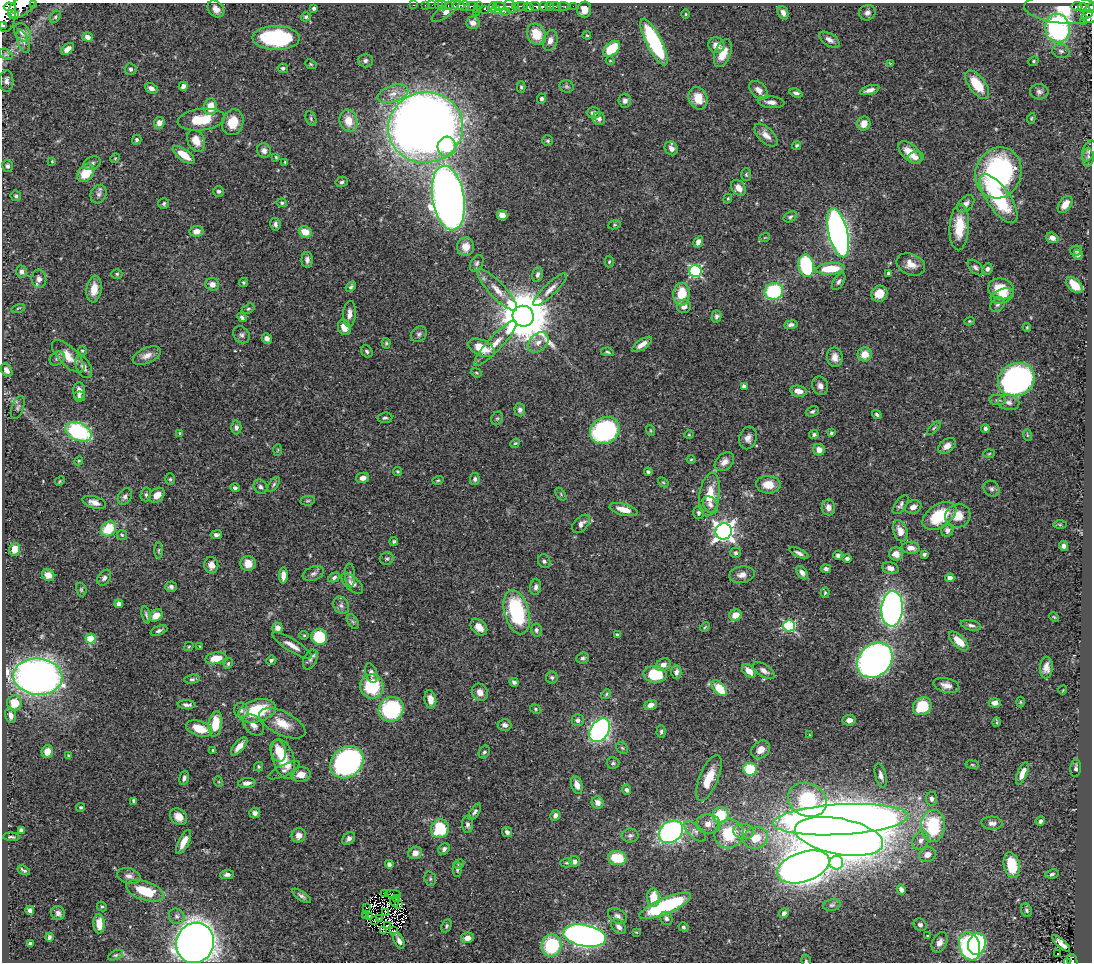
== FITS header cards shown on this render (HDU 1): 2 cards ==
NAXIS1  =                 1090
NAXIS2  =                  960

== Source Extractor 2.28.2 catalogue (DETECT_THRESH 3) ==
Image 1090 x 960 px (HDU 1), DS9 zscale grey, 1 PNG px = 1 image px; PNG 1094 x 964 px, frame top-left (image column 1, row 960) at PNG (2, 3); each listed source drawn as its Kron ellipse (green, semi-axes under 4 px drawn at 4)
Background 0.541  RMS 0.019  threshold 0.0581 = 3 sigma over >= 5 px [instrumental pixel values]
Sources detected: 509; of the 509, the 500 brightest by FLUX_AUTO listed and drawn (9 fainter detections omitted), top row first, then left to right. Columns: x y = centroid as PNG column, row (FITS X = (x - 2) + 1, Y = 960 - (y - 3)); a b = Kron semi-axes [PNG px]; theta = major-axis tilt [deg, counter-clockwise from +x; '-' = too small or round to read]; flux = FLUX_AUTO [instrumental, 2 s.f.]
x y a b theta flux
34 4 3 2 - 85
414 5 3 2 - 12
425 5 2 2 - 6.2
432 5 2 2 - 7.5
438 5 2 2 - 9.3
22 6 16 8 35 1200
442 6 5 2 - 14
448 6 3 3 - 17
458 6 6 3 -4 190
463 6 6 4 9 470
472 6 6 4 8 230
478 6 2 2 - 26
499 6 6 4 -3 500
510 6 7 5 -46 210
516 6 3 3 - 63
521 6 7 3 -5 74
535 6 5 3 - 150
543 6 4 3 - 170
550 6 4 3 - 180
555 6 5 3 - 190
563 6 6 3 -10 38
573 6 2 2 - 4.6
1077 6 5 3 - 77
9 7 6 4 -4 500
493 7 5 4 - 150
529 7 5 4 - 440
1083 7 4 3 - 47
314 8 4 3 - 3.1
1090 8 5 4 - 160
216 9 9 7 -47 7.9
478 9 3 2 - 7.7
485 9 4 3 - 54
1064 9 40 14 -5 46
496 10 4 3 - 47
584 10 8 7 - 12
5 11 21 11 -89 3000
445 11 16 5 35 48
476 12 2 2 - 5.5
505 12 3 3 - 39
1088 12 5 4 - 190
783 13 7 5 -70 5.7
867 13 8 7 - 5.5
686 14 4 3 - 1.2
14 15 5 3 - 160
55 17 7 4 50 2.1
306 17 5 4 - 2.6
1089 17 7 6 - 170
1083 22 2 2 - 8
473 23 7 6 - 7.2
2 25 3 2 - 840
1057 28 14 12 -80 240
22 32 10 7 -51 7.1
536 34 11 9 -59 32
587 35 4 3 - 1.5
88 37 5 4 - 6.8
276 38 23 12 -1 140
829 40 11 6 -32 6.2
23 41 12 5 -70 5.2
550 41 10 7 72 9.4
654 42 26 8 -63 140
716 45 8 7 - 9.4
67 49 7 4 38 7.8
612 49 10 6 41 51
1061 51 8 7 - 4.3
723 53 14 8 69 18
6 54 7 5 -29 2.9
365 60 7 7 - 3.8
610 61 4 3 - 1.1
1033 61 5 4 - 1.7
311 64 6 4 -23 1.7
890 64 4 3 - 1.1
283 68 5 4 - 3.2
131 69 6 6 - 3.5
7 81 11 7 -90 6.4
977 85 17 8 -52 38
183 86 5 4 - 4.6
567 86 7 6 - 2.6
521 87 5 4 - 2
151 88 6 5 - 6.6
759 90 11 7 -45 9.6
869 90 10 4 16 6.3
1039 92 9 7 -3 4.8
796 93 7 4 -18 4.1
393 94 16 8 19 13
698 98 11 9 -67 23
542 99 5 4 - 3.2
625 101 7 6 - 5.1
771 102 13 6 -5 7.2
210 107 8 6 85 23
594 113 7 5 0 5
311 118 8 5 -65 2.4
1031 118 5 4 - 1.5
599 119 6 6 - 6.1
201 120 24 11 6 42
348 121 11 8 -74 20
233 122 13 10 71 24
159 123 6 5 - 7.8
864 124 7 6 - 16
426 127 37 35 10 1700
766 135 14 7 -45 10
137 140 5 4 - 2.4
196 141 11 8 -63 18
548 141 5 5 - 2.1
797 145 5 4 - 2
447 147 10 9 - 47
671 148 7 6 - 7.5
264 150 7 7 - 5.6
1089 151 11 6 69 4.3
910 152 14 8 -44 22
184 155 13 5 -35 23
276 157 3 2 - 1.4
916 157 8 6 9 5.9
1088 157 9 5 89 3.4
115 158 4 4 - 1.3
52 161 4 4 - 1.2
285 162 4 3 - 1.1
92 163 9 6 21 3.9
7 166 6 5 - 4
86 173 10 7 49 37
998 173 26 22 68 260
746 175 6 5 - 2
342 182 6 5 - 2.7
738 188 9 6 -49 12
218 191 5 5 - 2.9
99 194 9 7 64 5.1
16 196 5 5 - 2.6
448 198 32 16 -81 1400
728 199 5 4 - 1.5
999 199 28 11 -55 100
164 203 5 5 - 2.4
282 203 5 4 - 2
966 204 10 6 43 7.3
1065 204 10 6 54 12
502 215 5 5 - 10
790 217 7 5 29 2.8
275 224 6 5 - 3.6
615 225 6 4 19 1.6
959 227 23 10 87 35
196 231 7 5 9 9.2
305 232 7 5 -25 19
838 233 25 9 -76 720
765 237 5 3 - 1.1
1052 238 6 5 - 5.9
698 242 6 4 60 5.9
466 247 9 8 - 12
1076 251 6 5 - 2.7
1078 255 5 5 - 3.9
307 260 8 5 88 4.8
609 262 6 4 88 1.8
477 263 9 6 58 3.2
911 264 15 10 -23 14
806 266 11 7 -80 130
975 267 9 5 -45 3.7
830 269 14 6 5 41
987 269 5 5 - 4.2
696 271 6 6 - 170
21 272 6 5 - 4.8
889 273 4 3 - 5.1
117 274 5 4 - 2.2
537 274 8 5 75 3.9
39 279 9 7 -83 6.4
839 281 9 5 57 3.9
244 282 4 4 - 2
212 284 7 6 - 8.4
1075 285 10 6 -42 24
351 287 5 4 - 2.6
94 289 13 7 83 16
550 289 22 6 44 10
1001 289 13 10 -14 29
497 290 27 8 -46 18
774 291 9 8 - 110
681 294 11 8 85 36
879 294 8 8 - 19
1002 296 12 7 20 14
998 305 8 6 44 3.2
684 306 7 6 - 6.9
18 308 7 3 13 1.2
248 309 7 4 29 2.1
349 314 13 6 86 7.9
523 316 11 10 - 8700
716 316 6 5 - 3.2
242 317 5 4 - 3.3
969 321 5 4 - 1.5
791 325 7 4 8 3.7
344 327 8 6 -73 15
1027 327 4 4 - 1.3
419 334 9 7 42 3.9
241 335 9 7 -50 4.2
267 338 5 5 - 5
538 342 12 8 43 9.4
386 343 5 4 - 1.9
495 343 30 7 47 18
642 344 11 5 35 10
481 348 14 8 -25 27
82 351 5 4 - 1.6
367 351 7 5 -53 2.5
607 352 6 4 -10 1.9
865 354 7 7 - 17
68 356 21 9 -45 19
147 356 15 7 23 10
835 357 10 8 -80 9.1
57 358 8 6 41 4.2
84 367 12 7 -64 7.6
7 370 7 5 -58 6
476 373 6 4 -21 1.7
1016 380 19 16 23 510
744 386 4 4 - 7.2
820 386 9 8 - 7.3
79 391 9 6 -88 9.8
798 391 8 5 -12 11
79 396 6 5 - 3.2
998 400 8 5 -1 3.1
1009 402 10 7 -10 6.4
18 408 12 6 70 3.9
520 410 6 5 - 3.8
812 411 7 5 22 2.9
877 414 5 3 - 2.6
385 418 7 5 7 2.8
497 418 7 5 67 2.2
236 427 7 5 88 4
934 428 8 4 45 2
985 429 4 3 - 3.5
605 430 15 13 31 220
650 430 5 3 - 1.4
78 432 14 9 -23 140
180 433 4 4 - 1.6
831 433 4 3 - 2.1
814 434 4 4 - 2.5
689 435 5 3 - 1.2
1027 435 6 3 -71 1.5
748 438 11 8 75 8.4
515 443 5 4 - 1.6
947 446 10 6 36 8.2
278 450 6 3 87 1.4
819 450 6 5 - 8.8
989 454 5 3 - 1.4
691 460 4 3 - 1.2
79 461 4 4 - 1.3
724 462 11 8 42 8.5
397 471 5 4 - 1.8
648 472 4 4 - 3.1
363 478 7 5 13 6.9
170 479 6 5 - 2
475 479 6 5 - 3.1
438 480 5 4 - 1.7
60 481 5 4 - 1.4
663 482 6 4 -42 1.8
274 484 8 4 54 2.6
768 485 12 9 -3 19
260 487 8 6 -51 3.7
235 488 5 4 - 3.4
992 489 8 7 - 4.1
146 494 7 5 76 2.6
561 494 7 4 -55 1.9
157 495 9 6 43 12
710 495 22 10 82 33
125 496 9 6 61 4.8
307 501 7 4 6 2.5
94 502 12 6 -16 7.8
710 505 9 6 -54 6.3
901 505 11 5 53 4.1
828 507 8 6 -82 8.2
913 507 8 6 23 8.3
624 510 14 6 -14 17
698 513 6 5 - 3.1
939 516 19 11 32 52
958 516 13 11 24 17
581 524 11 6 47 7.2
1060 525 6 4 0 1.9
108 529 8 7 - 40
947 530 6 6 - 5.3
724 531 8 8 - 730
900 531 11 7 -73 13
122 535 5 5 - 2.1
216 535 6 4 9 3.9
394 541 4 3 - 2.2
1064 546 5 4 - 4.2
911 548 9 6 -7 8.4
15 549 6 5 - 18
159 550 8 3 89 1.8
736 553 5 5 - 2.4
799 553 10 4 -25 4.3
896 554 7 6 - 12
924 554 4 3 - 2.2
838 555 5 4 - 4.1
387 559 7 6 - 2.7
847 559 5 4 - 4.4
544 561 7 6 - 3.2
248 563 7 7 - 15
211 565 8 7 - 9.1
890 568 8 6 -15 7.2
826 569 5 4 - 3.5
802 573 7 5 -51 5.2
313 574 11 7 21 4.9
48 575 6 5 - 13
283 575 8 4 88 9.2
350 575 12 5 -87 3.8
742 575 13 8 9 9.2
334 577 6 4 29 3
104 578 9 6 55 4.4
950 578 4 4 - 13
352 583 13 6 -42 6.9
171 587 6 5 - 3.6
536 587 8 5 85 4.7
81 589 7 5 -75 2.1
825 593 5 4 - 1.8
119 604 4 4 - 4.6
341 605 9 7 -58 5.3
892 609 18 11 86 690
517 612 23 12 -75 120
146 615 9 3 -77 2.5
735 615 6 5 - 16
156 616 7 5 36 15
1054 617 5 3 - 1.3
353 622 8 5 -58 2.6
971 625 10 5 -13 4.1
789 626 6 5 - 140
479 627 9 6 -44 11
705 627 5 3 - 1.4
277 628 5 5 - 7.2
159 630 9 4 22 3.5
536 630 6 5 - 3.2
304 635 5 4 - 1.5
617 635 4 3 - 2.2
319 637 8 7 - 59
90 638 5 5 - 54
959 641 12 6 -43 19
292 645 23 6 -31 12
189 646 5 4 - 1.5
200 646 4 3 - 1.4
216 658 11 6 10 21
583 658 6 5 - 2.8
271 660 5 4 - 2.8
310 660 10 6 64 4.4
875 660 19 15 45 700
228 664 5 3 - 1.8
663 665 8 6 28 7.9
1046 668 11 6 86 8.4
749 671 8 5 -45 10
764 671 12 6 -32 6.5
676 672 7 5 89 4.5
371 673 10 5 -73 5.2
655 674 11 8 -6 52
38 677 24 18 -5 920
552 677 6 6 - 2.5
192 679 7 4 8 2.6
514 682 4 3 - 3.5
946 685 13 7 -13 8.2
372 686 12 11 - 70
719 688 9 5 -46 44
1063 690 4 3 - 0.97
480 692 9 7 -58 7.8
606 694 5 4 - 1.7
430 699 9 6 -79 11
1020 702 5 3 - 1.3
14 703 8 7 - 26
995 703 6 5 - 6.2
187 705 9 4 -2 4.6
650 705 6 5 - 7.4
922 706 10 8 39 45
391 709 13 12 - 120
535 709 5 4 - 1.9
241 710 7 7 - 4
257 711 19 11 15 66
11 715 8 5 -74 7.6
578 720 6 6 - 5.2
849 720 6 5 - 8.3
997 722 5 3 - 1.2
282 723 25 11 -26 25
215 724 13 6 82 34
253 725 12 8 -44 9.3
505 725 7 6 - 4.7
199 729 13 7 -18 28
600 730 13 9 57 320
661 731 6 4 89 2.4
810 735 4 3 - 1
239 746 11 5 49 12
622 748 6 5 - 2.1
213 750 4 3 - 1.8
761 750 10 8 44 12
47 751 6 5 - 14
278 751 11 7 -77 19
484 752 7 5 58 2.9
68 756 3 3 - 1.6
283 759 20 11 -73 39
347 762 18 14 42 290
613 763 6 5 - 2.6
972 765 7 3 -9 1.4
259 767 5 4 - 1.8
1076 768 9 5 83 3.9
750 769 6 6 - 51
284 770 17 5 26 5.4
1022 773 12 4 68 12
301 774 10 7 7 12
881 775 12 5 -76 5.7
184 778 7 4 74 4.3
709 778 24 9 67 29
219 782 5 3 - 1.1
247 783 9 5 6 7
577 785 9 5 -74 10
626 790 5 4 - 3.2
932 799 7 5 -84 3.9
807 800 20 16 -24 120
134 801 4 3 - 3.6
598 802 6 6 - 7.3
81 807 4 4 - 1.9
475 812 9 4 56 3.2
255 813 5 5 - 5.3
555 815 5 4 - 5.4
721 815 8 8 - 47
179 817 9 7 -42 15
841 820 68 15 3 3400
1040 821 5 4 - 4
992 823 10 6 -4 5.3
467 824 8 5 -85 4.1
708 824 12 9 -5 11
933 826 16 12 88 91
440 829 9 9 - 57
21 830 4 4 - 3.2
695 831 13 6 -44 6.3
744 831 10 7 -5 7
507 832 5 5 - 4
671 832 13 10 36 300
729 834 15 14 - 56
299 835 7 7 - 9.5
630 835 8 7 - 3.5
839 836 45 18 -11 1700
11 837 8 3 -4 2.3
349 838 7 5 47 4.7
756 838 13 10 15 23
921 840 10 7 59 6.9
184 842 13 5 63 14
444 849 6 5 - 4.2
415 853 7 6 - 8.4
927 854 8 7 - 9.5
617 858 9 7 -9 40
574 861 5 5 - 5.9
567 863 6 4 0 1.8
836 863 7 6 - 81
389 864 4 4 - 3.8
459 864 5 4 - 2.6
1012 865 13 8 -78 40
803 867 27 15 19 2900
457 869 7 4 -89 2.2
24 870 6 3 -31 2.5
227 874 6 4 4 4.6
1052 874 7 4 10 2.8
129 876 12 7 -17 6.7
430 879 7 5 -72 2.3
901 889 5 4 - 5.4
145 891 19 9 -18 47
384 893 3 2 - 1.4
393 894 8 3 -8 1.1
302 896 11 4 -34 4.4
653 898 9 6 -88 23
396 899 3 2 - 0.99
394 902 5 2 - 1.2
398 905 3 2 - 0.92
832 905 9 5 10 2.9
102 906 5 4 - 1.8
665 906 28 8 23 140
366 908 3 2 - 2.5
30 910 5 4 - 3.5
1026 910 7 5 -65 2.5
385 912 4 2 - 1
58 913 7 6 - 5.5
784 913 5 4 - 3.6
177 916 8 7 - 5
365 916 3 2 - 1
618 916 10 7 -30 5.3
369 917 3 2 - 1.7
379 918 3 2 - 1.3
666 918 7 6 - 3.5
375 921 3 2 - 2.6
99 924 9 5 -87 13
388 925 3 2 - 1.2
920 925 7 6 - 3.6
446 926 7 4 67 2.2
619 927 9 6 -43 6.9
683 927 5 4 - 1.9
384 931 2 2 - 2.2
393 931 3 2 - 1
636 932 4 3 - 1
585 936 22 10 -10 700
927 936 3 2 - 1.5
49 937 4 3 - 2.2
467 938 6 5 - 8.7
399 941 8 5 -65 6.3
940 942 11 7 63 8
30 943 4 3 - 4.1
195 943 20 19 - 1600
1061 943 11 4 -43 4.8
977 944 11 9 73 100
551 945 11 10 - 86
970 946 14 10 -73 160
1058 953 2 2 - 2.1
116 955 8 4 26 2.3
806 961 6 5 - 2.3
1072 961 7 5 -78 81
1068 962 4 2 - 24
At the frame edge (FLAGS 8, measured only in part): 10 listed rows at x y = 34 4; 22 6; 1090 8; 5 11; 1089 17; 2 25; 7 81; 806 961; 1072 961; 1068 962
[9 fainter detections neither listed nor drawn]